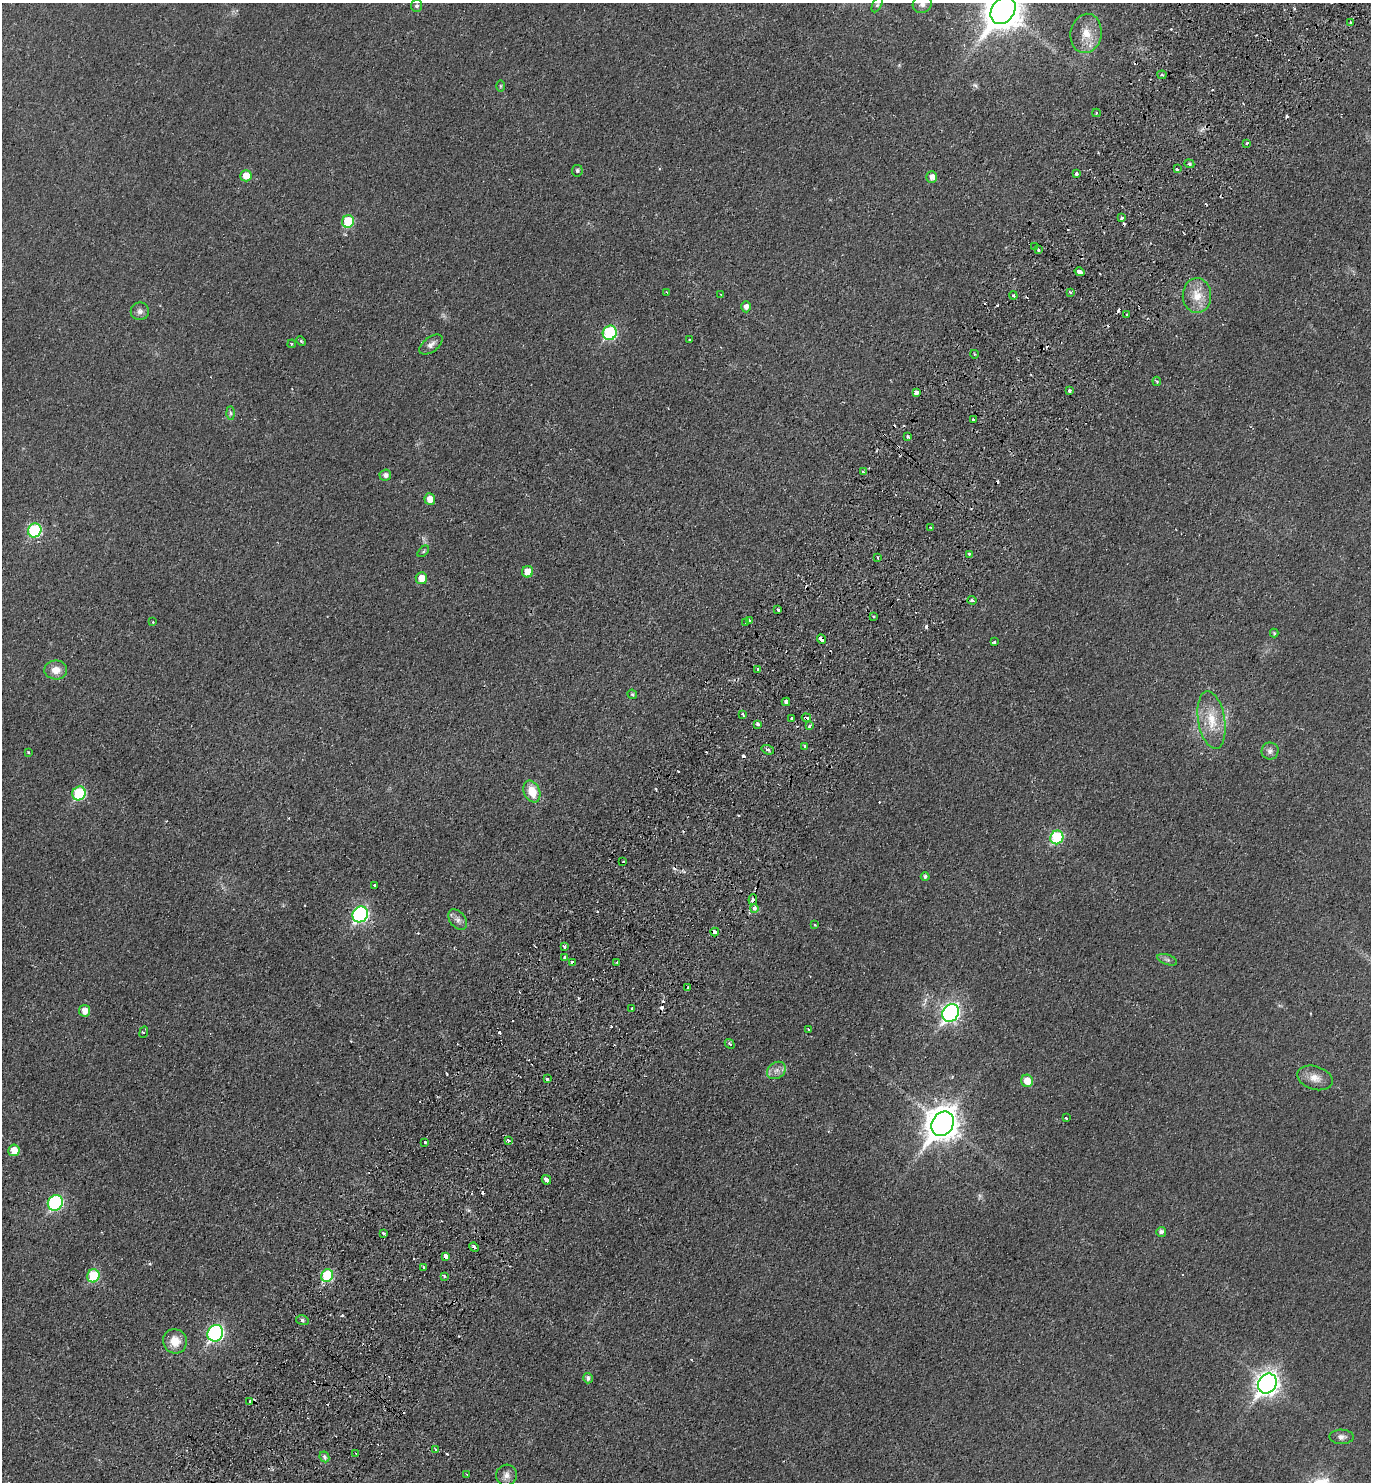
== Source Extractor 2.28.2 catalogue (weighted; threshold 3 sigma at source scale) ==
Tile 10 of 4 x 4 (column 2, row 3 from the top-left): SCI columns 1714-3082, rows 1519-2998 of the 6027 x 6000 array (HDU 1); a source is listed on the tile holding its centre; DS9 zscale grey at full resolution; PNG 1373 x 1484 px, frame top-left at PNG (2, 3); each listed source drawn as its Kron ellipse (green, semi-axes under 4 px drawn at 4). Shown black and unused: <1% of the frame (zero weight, under 2 of 3 exposures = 3% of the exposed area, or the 3 px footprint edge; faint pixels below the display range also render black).
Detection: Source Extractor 2.28.2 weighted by HDU 2 'WHT'; one run over the whole footprint, this tile lists its part. Background 0.0252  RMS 0.0045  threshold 0.0202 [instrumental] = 3 sigma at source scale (4.5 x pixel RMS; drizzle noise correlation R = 1.50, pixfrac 1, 0.05/0.05 arcsec/px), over >= 5 px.
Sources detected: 170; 1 too faint to see at this stretch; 40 cosmic-ray / hot-pixel residue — neither listed nor drawn; the other 129 listed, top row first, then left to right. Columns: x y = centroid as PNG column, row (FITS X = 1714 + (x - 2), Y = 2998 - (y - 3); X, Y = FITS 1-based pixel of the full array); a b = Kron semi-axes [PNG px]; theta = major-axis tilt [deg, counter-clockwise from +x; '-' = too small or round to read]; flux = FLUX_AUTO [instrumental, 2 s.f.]
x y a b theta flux
922 4 10 8 26 2.5
877 5 8 4 63 0.87
417 6 6 5 - 1.1
1003 10 14 11 54 960
1351 23 3 3 - 1.6
1086 33 20 15 81 8.2
1162 75 4 4 - 0.71
501 86 6 4 90 0.55
1096 113 4 4 - 0.46
1247 143 3 3 - 0.93
1189 164 5 4 - 0.68
1177 169 3 3 - 9
577 171 6 5 - 0.9
1076 173 3 3 - 1.5
246 176 5 5 - 6.7
932 177 5 5 - 2.7
1122 218 3 3 - 0.8
348 221 6 6 - 17
1035 247 3 3 - 1.4
1038 249 3 3 - 1.7
1080 272 5 3 - 5.6
1070 292 4 3 - 0.7
667 293 3 2 - 0.5
720 294 3 2 - 0.38
1013 296 4 3 - 0.58
1197 296 17 14 -88 8.2
746 307 5 5 - 2.2
140 311 9 8 - 1.9
1126 315 4 2 - 0.62
610 333 7 7 - 42
690 340 3 2 - 0.39
301 341 5 3 - 0.57
292 344 4 3 - 0.56
431 345 13 7 36 2.3
974 354 4 3 - 0.39
1157 381 5 4 - 0.61
1069 391 3 3 - 3.4
917 392 4 4 - 3.5
230 413 7 4 -89 0.84
973 419 3 3 - 1
907 437 3 3 - 1.7
863 472 3 3 - 3.4
385 475 6 5 - 1.7
430 499 6 5 - 4.7
931 528 3 2 - 0.52
35 530 7 6 - 34
423 551 7 4 45 0.68
969 554 3 3 - 1.9
878 558 3 2 - 0.41
527 572 6 5 - 7
421 578 6 5 - 5.8
972 600 4 3 - 1.2
778 610 3 3 - 2.4
873 616 4 3 - 0.61
749 620 3 3 - 1.6
153 622 3 3 - 0.41
746 623 3 2 - 0.57
1274 633 4 4 - 0.57
821 639 5 3 - 6.3
994 642 3 3 - 0.59
758 669 3 3 - 1
56 670 11 9 -1 4.5
632 694 5 4 - 0.66
786 702 4 3 - 4.7
743 714 3 3 - 1.1
792 718 3 3 - 2.1
806 718 5 3 - 2.9
1212 720 29 13 -80 11
757 724 3 3 - 1.4
810 726 4 3 - 3.1
805 746 3 3 - 2.8
768 750 6 4 -18 0.8
1270 751 8 8 - 1.8
28 752 3 2 - 0.41
532 792 11 8 -67 8.7
79 793 7 6 - 31
1057 837 7 6 - 29
623 862 3 2 - 0.37
925 876 4 4 - 1
375 885 3 3 - 3.1
753 900 5 4 - 2.8
754 908 4 4 - 2.4
360 914 8 7 - 70
458 920 12 7 -52 2.1
815 925 4 2 - 0.34
715 932 4 3 - 3.7
564 946 4 3 - 1.4
565 957 3 3 - 6.4
1167 960 10 5 -18 1.2
617 962 3 2 - 0.33
572 963 4 3 - 3.2
688 988 3 3 - 1.4
632 1009 3 3 - 1.4
85 1011 6 5 - 4.2
951 1013 9 8 - 150
808 1029 3 2 - 0.83
144 1032 6 3 68 1.7
730 1044 5 3 - 0.85
776 1070 10 8 37 2.5
1315 1078 18 11 -17 4.8
547 1079 3 3 - 1.2
1027 1081 6 6 - 5.7
1066 1118 3 2 - 0.47
943 1124 13 10 56 720
509 1141 3 3 - 2.2
425 1142 3 3 - 1.3
14 1150 6 6 - 6.7
546 1180 5 3 - 8.5
55 1203 8 7 - 62
1161 1232 5 5 - 1.6
383 1233 3 3 - 2.2
474 1247 5 3 - 2.8
446 1257 4 3 - 5.9
424 1267 3 2 - 0.58
93 1276 6 6 - 21
327 1276 6 6 - 28
444 1276 3 3 - 0.89
302 1320 6 5 - 1
215 1333 8 7 - 84
175 1341 12 12 - 6.6
588 1378 5 5 - 1.4
1267 1383 10 9 - 300
250 1402 3 2 - 0.89
1341 1437 12 7 -1 1.9
436 1450 3 3 - 1.6
356 1453 3 2 - 0.88
324 1457 5 4 - 1.8
467 1474 3 2 - 0.6
506 1475 11 10 - 2.6
Overlapping masked pixels (flux is a lower limit): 6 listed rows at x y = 821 639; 806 718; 753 900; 715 932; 572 963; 474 1247
Isophote crosses this tile's border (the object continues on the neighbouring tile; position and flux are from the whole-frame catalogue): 2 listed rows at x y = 922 4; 1003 10